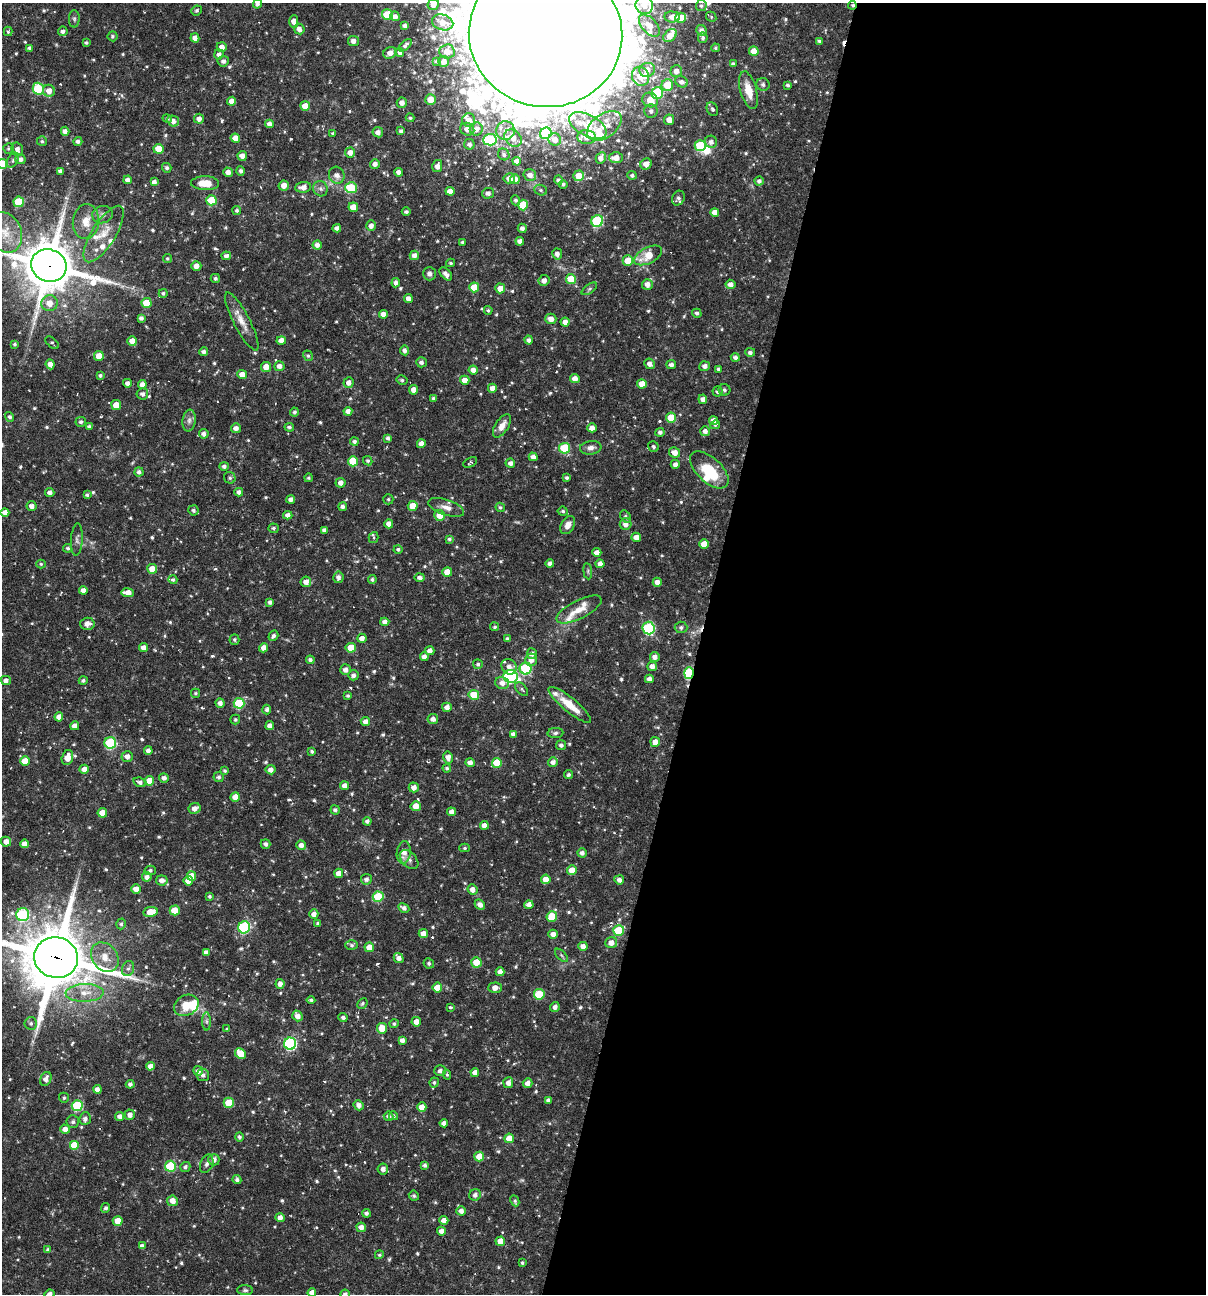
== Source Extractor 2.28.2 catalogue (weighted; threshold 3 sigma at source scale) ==
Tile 12 of 4 x 4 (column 4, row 3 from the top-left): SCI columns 3861-5064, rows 1293-2584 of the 5187 x 5168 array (HDU 1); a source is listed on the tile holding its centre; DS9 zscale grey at full resolution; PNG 1208 x 1296 px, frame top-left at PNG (2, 3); each listed source drawn as its Kron ellipse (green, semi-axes under 4 px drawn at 4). Shown black and unused: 42% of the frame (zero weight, under 3 of 6 exposures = <1% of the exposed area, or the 3 px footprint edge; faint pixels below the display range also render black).
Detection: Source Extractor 2.28.2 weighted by HDU 2 'WHT'; one run over the whole footprint, this tile lists its part. Background 0.00458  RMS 0.0047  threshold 0.0193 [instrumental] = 3 sigma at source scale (4.09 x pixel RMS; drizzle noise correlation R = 1.36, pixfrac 0.8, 0.05/0.05 arcsec/px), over >= 5 px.
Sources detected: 710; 2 too faint to see at this stretch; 2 inside a brighter object's white glare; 3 cosmic-ray / hot-pixel residue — neither listed nor drawn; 26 inside a brighter listed object's ellipse — not listed separately; of the other 677, all 500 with FLUX_AUTO >= 0.698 (the completeness limit of this list) listed and drawn (177 fainter detections not listed), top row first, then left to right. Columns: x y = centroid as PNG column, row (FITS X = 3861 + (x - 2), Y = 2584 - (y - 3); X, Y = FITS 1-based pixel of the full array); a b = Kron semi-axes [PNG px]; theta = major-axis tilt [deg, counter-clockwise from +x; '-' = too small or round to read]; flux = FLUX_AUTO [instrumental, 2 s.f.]
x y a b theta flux
257 4 4 4 - 1.2
433 4 6 5 - 2.9
644 5 9 8 - 4.9
852 5 4 3 - 0.82
701 6 5 5 - 1
196 10 5 4 - 0.97
387 15 5 5 - 14
395 16 5 4 - 2.2
672 17 8 5 -5 2.7
711 17 5 4 - 0.73
681 18 5 5 - 6.1
74 19 8 5 89 0.95
294 21 6 4 -90 3.6
443 22 11 7 -15 4.7
405 26 4 3 - 1.5
649 26 13 7 -48 3.8
299 29 5 5 - 2.6
702 30 6 5 - 2.2
8 31 5 4 - 1.2
63 31 5 5 - 1.6
546 34 77 72 -10 16000
670 35 7 5 38 3.7
112 36 5 5 - 0.91
195 38 4 4 - 2.8
703 38 5 5 - 1.1
353 41 5 5 - 2.5
819 41 4 4 - 0.99
86 43 3 3 - 0.77
405 45 8 4 43 1.3
222 47 5 4 - 2.5
30 48 4 3 - 1.4
715 48 4 4 - 0.72
447 51 7 7 - 3.5
754 51 5 4 - 6.4
400 52 4 4 - 1.7
390 53 7 5 29 2.9
219 54 5 4 - 1.8
223 61 5 5 - 1.7
436 61 4 3 - 0.77
444 61 5 5 - 2.6
733 64 4 3 - 1.2
647 70 8 7 - 3.4
676 71 6 6 - 2.6
640 76 10 8 -71 6.7
681 82 6 5 - 1.8
763 84 6 6 - 1.6
667 85 6 5 - 11
788 85 3 3 - 1
38 89 6 5 - 19
748 90 19 8 -75 7.9
49 91 6 6 - 3.8
657 93 6 6 - 29
430 99 5 5 - 5.1
650 100 8 7 - 4.4
231 101 4 4 - 2.7
402 103 5 5 - 2.6
305 106 5 4 - 5.8
712 109 7 5 -62 1
651 111 6 6 - 1.7
167 118 5 4 - 0.96
410 118 4 4 - 0.73
199 119 5 5 - 2.4
469 120 7 6 - 3.6
669 120 5 5 - 4.3
173 121 6 5 - 2.6
269 124 4 4 - 2.4
588 125 20 10 -28 12
604 126 19 12 35 8.8
467 129 7 6 - 3.1
476 129 6 6 - 2.8
65 131 4 4 - 2.3
401 131 4 4 - 1.4
505 131 9 9 - 3.6
378 132 5 5 - 2.4
333 133 4 4 - 0.73
546 133 6 5 - 23
586 137 9 7 -5 3
235 138 5 4 - 4.4
513 138 9 7 -43 4.2
490 140 7 5 6 35
555 140 6 6 - 3.1
42 141 5 5 - 0.71
78 141 4 4 - 1.5
711 142 6 6 - 2.1
469 144 5 5 - 1.6
700 146 5 5 - 22
8 149 5 5 - 0.71
17 149 7 5 -72 2
158 149 5 5 - 7.2
350 152 5 5 - 3.1
504 154 6 5 - 1.1
242 156 5 4 - 2.3
601 158 6 5 - 2.5
616 158 7 5 -2 3.7
20 159 5 5 - 1.8
13 160 8 5 60 1.1
517 161 4 4 - 2.9
2 164 5 5 - 10
375 164 5 4 - 2.3
646 164 6 5 - 3.5
437 166 6 5 - 2.7
167 168 5 4 - 1.1
60 171 4 4 - 1.3
241 171 4 4 - 1.3
228 172 5 4 - 2.8
398 172 4 4 - 2.1
337 175 8 7 - 2.5
530 175 6 5 - 2.6
632 175 5 4 - 1.1
579 176 5 5 - 6.1
509 178 5 5 - 2.9
515 179 5 5 - 3.4
128 180 4 4 - 2.3
559 180 4 4 - 1.2
759 181 4 4 - 1.5
154 182 4 4 - 2.2
205 183 14 7 -1 8.2
563 184 4 4 - 0.85
284 185 5 5 - 3.5
303 187 8 5 5 3.1
351 188 5 5 - 19
320 189 8 7 - 1.5
541 190 6 5 - 0.9
450 191 4 4 - 3.2
488 193 6 5 - 2.1
678 198 7 6 - 1.2
211 200 5 5 - 12
516 200 5 4 - 1.2
19 202 5 5 - 15
523 205 5 5 - 13
353 207 5 4 - 6
237 210 4 4 - 0.99
406 212 4 4 - 1
715 212 4 4 - 3
103 215 10 8 12 2.3
86 221 17 13 84 7
597 221 6 5 - 35
371 226 5 5 - 2.3
337 228 4 4 - 1.8
522 228 4 4 - 1.7
5 232 21 16 -65 11
104 234 32 11 58 9.4
520 241 4 4 - 2.1
462 242 3 3 - 0.7
317 245 4 4 - 2.2
557 254 6 5 - 2.3
414 255 5 4 - 2.2
648 255 15 8 27 9.5
226 256 5 4 - 1.8
167 259 4 4 - 0.72
628 261 5 5 - 7.7
451 263 4 3 - 0.71
49 266 18 16 -22 2400
196 266 5 5 - 2.7
429 274 6 6 - 1.7
446 274 8 4 -47 2.1
215 278 4 4 - 0.9
571 279 5 5 - 10
544 280 5 5 - 2.4
396 283 5 4 - 1.6
647 284 5 5 - 2.8
731 284 5 4 - 2.6
474 287 5 5 - 9.3
500 288 5 5 - 4.4
589 289 9 4 36 1
163 293 4 4 - 0.95
408 299 4 4 - 2.2
49 303 8 8 - 4.6
146 303 5 5 - 9.4
488 310 4 4 - 0.81
697 313 5 4 - 1.2
383 314 4 4 - 2.8
141 318 4 4 - 1.5
551 319 5 5 - 3
242 321 32 8 -62 5.7
565 322 4 4 - 2.8
529 340 4 4 - 1.5
132 341 5 5 - 4
281 341 5 4 - 3.2
52 343 8 4 -42 0.79
15 344 3 3 - 0.73
404 350 5 4 - 1.7
204 352 4 4 - 1.5
750 352 5 4 - 1.3
99 356 5 5 - 5.2
308 356 5 4 - 0.82
735 357 4 4 - 1.7
421 362 5 5 - 1.6
50 364 5 4 - 3.3
649 364 5 5 - 2.4
671 365 5 4 - 1.8
279 366 5 5 - 2.2
704 366 5 5 - 1.8
266 367 5 5 - 4.5
718 369 4 3 - 0.85
473 370 5 4 - 2.7
100 375 4 3 - 1
242 375 5 4 - 4
575 378 5 4 - 2.8
402 380 5 4 - 0.98
465 380 4 4 - 4.5
349 382 5 5 - 2.3
127 383 4 4 - 2.2
642 384 5 4 - 5.3
142 385 4 4 - 2.5
492 388 4 4 - 2.9
413 390 5 4 - 3.1
724 390 6 5 - 0.96
717 392 5 5 - 1
142 394 6 5 - 1.5
433 398 4 4 - 1
703 399 5 4 - 2.4
116 405 5 5 - 6.3
348 411 4 4 - 2.4
294 412 4 4 - 1
10 417 5 4 - 1.1
671 418 5 5 - 10
189 420 11 6 82 1.9
714 420 4 4 - 2.6
81 422 5 5 - 1.2
715 425 5 4 - 1
502 426 13 6 57 3.7
89 427 4 4 - 1.3
289 427 5 4 - 0.97
236 428 5 5 - 2.3
592 428 5 4 - 2.4
705 431 5 5 - 2.3
660 432 4 4 - 1.5
204 434 5 5 - 1.9
388 438 4 4 - 1.2
354 441 4 4 - 1.3
421 444 4 4 - 3
653 447 6 5 - 0.93
565 448 5 5 - 22
591 448 11 6 8 2.2
675 452 5 5 - 3.5
533 457 4 4 - 2.6
353 461 5 5 - 13
368 461 5 4 - 0.91
470 462 7 4 29 0.85
510 463 4 4 - 1.9
675 464 4 4 - 1.8
224 466 4 4 - 1.4
709 470 23 12 -43 17
139 472 4 4 - 1.5
230 478 6 5 - 1.1
308 478 4 4 - 0.76
567 478 4 3 - 0.92
340 483 5 5 - 2.4
239 492 4 4 - 1.9
50 493 4 4 - 1.8
87 495 4 4 - 1
291 499 4 4 - 2.1
388 499 5 5 - 0.76
31 506 5 5 - 2.3
413 506 5 5 - 6
343 507 4 4 - 1.6
446 507 19 7 -18 4
500 507 5 4 - 0.78
193 510 5 5 - 1.1
563 511 5 4 - 0.9
5 512 4 4 - 2.7
288 515 4 4 - 2.2
440 515 5 5 - 6.7
626 517 7 4 -54 0.94
389 524 4 4 - 3.5
626 524 6 6 - 2.8
568 525 10 6 59 3
273 528 5 5 - 0.89
324 530 4 4 - 1.6
374 537 6 4 74 0.71
636 537 5 4 - 3
77 539 16 6 86 1.7
449 539 4 4 - 0.91
704 544 5 4 - 5.2
68 548 4 4 - 0.88
398 549 4 4 - 0.98
597 552 4 4 - 2.8
550 563 4 4 - 2
41 564 5 4 - 0.71
600 564 4 4 - 2.8
152 569 5 5 - 6.6
588 571 8 4 -83 0.77
447 572 5 5 - 6
338 577 6 5 - 1.8
420 578 5 4 - 1.8
372 579 4 4 - 0.99
173 580 4 4 - 0.98
306 582 5 5 - 2.8
657 582 4 4 - 2.9
83 590 4 4 - 2.3
128 593 6 4 -8 4
270 602 4 4 - 1.3
579 609 25 9 27 6
385 622 4 4 - 2.5
87 624 7 6 - 2.5
495 627 4 4 - 0.86
681 627 6 6 - 1.3
649 628 6 6 - 43
273 636 5 4 - 1.2
362 638 4 4 - 2.8
234 639 5 5 - 0.9
508 639 4 3 - 1.3
143 648 4 4 - 2.5
264 648 4 4 - 2.9
351 648 5 5 - 8.9
430 651 4 4 - 2.4
532 654 5 5 - 1.6
424 657 4 4 - 2.1
655 657 5 5 - 2.7
310 660 4 4 - 1.2
531 660 6 6 - 3.1
478 664 5 5 - 1.1
652 666 5 4 - 2.5
509 667 8 7 - 2.8
526 668 6 6 - 33
345 670 5 5 - 2.4
689 673 6 4 72 40
353 675 5 5 - 1.6
510 676 7 6 - 65
649 679 4 4 - 2.1
83 680 4 4 - 0.99
6 681 5 4 - 2.2
502 683 7 6 - 2.7
522 689 8 5 -48 0.87
195 693 4 4 - 0.76
474 695 5 5 - 11
348 696 4 4 - 0.82
220 703 4 4 - 1.9
239 703 5 5 - 21
570 705 27 7 -39 8.2
447 707 5 4 - 2.4
267 710 5 4 - 1.2
59 717 4 4 - 2.9
433 719 5 5 - 2.2
235 720 5 5 - 0.81
365 722 5 4 - 2.4
75 726 4 4 - 2.4
270 726 4 4 - 2.4
555 733 8 5 2 1.1
513 734 4 4 - 1.9
655 742 5 5 - 3.5
110 743 6 6 - 36
561 745 5 5 - 1.3
148 751 4 4 - 1.8
312 751 4 3 - 0.98
127 756 6 5 - 2.7
67 757 8 5 75 5.6
448 757 6 5 - 2.8
25 761 5 4 - 6.6
553 762 5 4 - 2.1
470 763 4 4 - 2.2
497 763 5 5 - 11
447 768 4 4 - 0.85
84 769 5 4 - 3.2
271 770 5 4 - 2.4
225 771 4 3 - 0.71
568 774 4 4 - 1.1
218 777 5 5 - 1.3
164 778 5 4 - 2
149 781 5 5 - 7.2
140 782 7 4 -17 1.7
344 786 4 4 - 2.7
414 787 5 5 - 2.7
235 797 4 4 - 4.9
416 806 5 5 - 5.5
195 808 6 5 - 2.7
335 810 5 4 - 1.3
451 812 4 4 - 2.4
102 813 5 4 - 6.3
367 821 4 4 - 1.5
484 825 4 4 - 3.2
6 842 5 5 - 2.7
24 844 4 4 - 2.7
266 844 5 4 - 1.6
301 845 5 4 - 2.6
465 848 5 4 - 0.76
404 852 11 7 83 4.1
582 853 5 4 - 1.8
409 859 11 7 -47 1.9
150 870 5 5 - 1
572 870 5 5 - 5.5
339 873 4 4 - 3.4
191 876 5 4 - 6.2
147 877 5 5 - 2.2
366 879 5 5 - 1.5
546 879 5 4 - 4.3
162 880 6 5 - 2.4
619 880 5 4 - 2
188 881 5 4 - 4.6
136 889 5 4 - 3.2
472 890 5 5 - 2.6
209 896 3 3 - 0.9
378 897 5 5 - 19
480 904 5 4 - 2.2
529 905 4 4 - 2.3
404 908 6 4 -28 1.8
175 910 5 5 - 9.5
151 912 7 5 10 7.5
314 914 5 4 - 2.4
23 915 6 6 - 42
552 916 5 5 - 11
318 923 4 4 - 0.82
121 924 5 4 - 0.92
244 927 6 6 - 48
619 930 5 5 - 17
423 934 5 4 - 3.5
553 934 4 4 - 2.4
611 943 6 5 - 3.2
352 945 6 5 - 0.82
583 946 4 4 - 2.5
369 947 5 4 - 5.7
206 952 4 4 - 2
561 955 8 4 -46 0.86
105 957 16 12 -53 6.2
56 958 22 20 -14 3900
399 958 5 4 - 2.4
476 962 5 5 - 7.3
429 963 5 5 - 1.1
128 969 8 6 72 1.3
500 972 4 4 - 2.7
280 984 5 4 - 2.3
437 988 5 5 - 5.9
495 988 7 5 3 3.1
85 993 19 9 3 6
539 994 5 5 - 15
311 1000 4 4 - 0.86
362 1003 5 4 - 0.81
186 1005 13 10 26 8.1
450 1007 4 3 - 1.2
555 1007 5 5 - 1.9
297 1016 6 5 - 2.6
343 1017 4 4 - 1.3
207 1021 9 4 -89 1.2
416 1022 5 4 - 3.3
31 1023 6 6 - 1.2
394 1024 4 4 - 0.88
382 1028 5 5 - 8.8
227 1029 3 3 - 0.74
402 1040 4 4 - 2.1
290 1044 6 6 - 61
240 1053 6 5 - 9.8
150 1066 4 4 - 2.7
198 1071 5 5 - 2.3
440 1071 5 5 - 1.8
475 1072 4 4 - 2.4
203 1075 6 6 - 1.6
447 1075 5 4 - 0.7
46 1079 7 5 68 2.4
434 1082 5 4 - 0.79
508 1083 5 5 - 2.4
527 1083 5 5 - 2.6
130 1084 4 4 - 1.5
97 1089 4 4 - 2.2
64 1098 5 5 - 0.81
549 1100 4 4 - 1.7
229 1103 5 5 - 11
359 1105 5 5 - 2.3
77 1106 5 5 - 28
422 1107 5 4 - 5.3
130 1115 5 5 - 2.5
389 1116 5 4 - 1.5
393 1116 4 4 - 0.73
120 1117 4 4 - 2.3
85 1119 6 5 - 1.7
73 1122 6 6 - 0.96
444 1123 4 4 - 1.9
65 1129 5 4 - 3.2
239 1137 4 4 - 1.1
509 1138 5 4 - 6.3
74 1145 5 5 - 11
479 1157 5 4 - 6.4
214 1160 5 5 - 2.3
207 1164 9 6 68 1.5
425 1165 4 4 - 1.1
170 1166 5 5 - 24
185 1167 5 5 - 1.2
383 1169 5 5 - 2.3
237 1180 5 4 - 1.4
475 1195 6 5 - 1.7
414 1196 5 4 - 0.97
172 1201 5 5 - 3.9
515 1201 6 4 -64 0.82
106 1208 5 4 - 1.1
461 1211 5 4 - 2.2
366 1213 4 4 - 1.4
280 1218 4 4 - 2.6
444 1220 4 4 - 2.9
118 1221 5 5 - 6.3
361 1227 5 4 - 3
441 1231 4 4 - 2.4
500 1241 5 4 - 4.6
142 1246 4 4 - 1.9
48 1249 4 4 - 0.91
379 1255 5 4 - 0.73
522 1263 3 3 - 0.73
245 1290 8 5 -1 0.93
312 1293 4 4 - 3.1
49 1294 5 4 - 2.3
345 1294 4 4 - 1.3
Overlapping masked pixels (flux is a lower limit): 4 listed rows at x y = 852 5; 49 266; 689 673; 56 958
Isophote crosses this tile's border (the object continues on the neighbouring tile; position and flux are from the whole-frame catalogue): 11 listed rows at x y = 257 4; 433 4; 644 5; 546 34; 2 164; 5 232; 49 266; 56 958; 312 1293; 49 1294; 345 1294